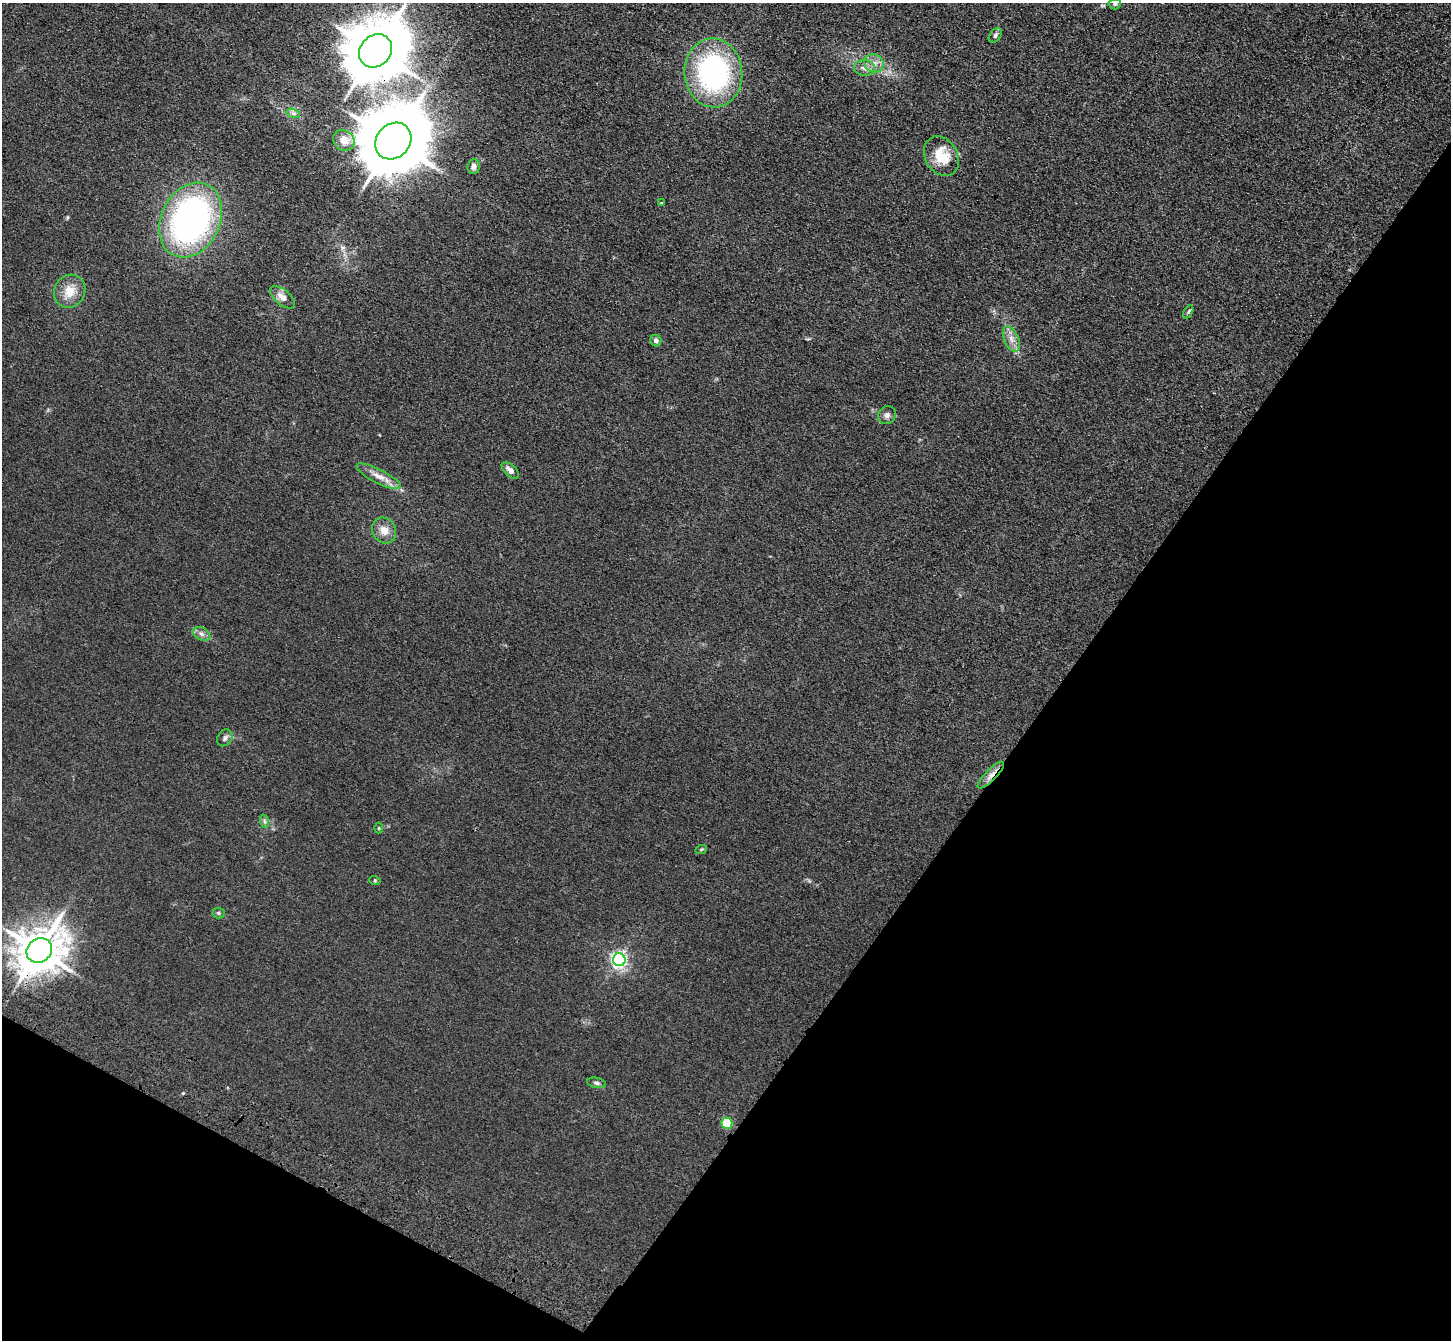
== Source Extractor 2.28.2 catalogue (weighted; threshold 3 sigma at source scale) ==
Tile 15 of 4 x 4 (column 3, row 4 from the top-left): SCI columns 2972-4420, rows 393-1730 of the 5943 x 6001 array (HDU 1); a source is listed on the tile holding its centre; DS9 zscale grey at full resolution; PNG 1453 x 1342 px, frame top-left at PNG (2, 3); each listed source drawn as its Kron ellipse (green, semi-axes under 4 px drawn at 4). Shown black and unused: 32% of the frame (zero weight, under 3 of 4 exposures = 6% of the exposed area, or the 3 px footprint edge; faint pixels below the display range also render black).
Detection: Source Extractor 2.28.2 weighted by HDU 2 'WHT'; one run over the whole footprint, this tile lists its part. Background 0.0196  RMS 0.0052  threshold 0.0234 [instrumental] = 3 sigma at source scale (4.5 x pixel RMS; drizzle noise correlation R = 1.50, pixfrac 1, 0.05/0.05 arcsec/px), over >= 5 px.
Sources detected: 34; all 34 listed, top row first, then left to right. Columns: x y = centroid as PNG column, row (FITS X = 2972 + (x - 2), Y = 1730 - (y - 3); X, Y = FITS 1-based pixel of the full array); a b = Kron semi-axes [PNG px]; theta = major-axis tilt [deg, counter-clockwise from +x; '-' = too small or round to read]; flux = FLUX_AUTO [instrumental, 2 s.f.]
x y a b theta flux
1115 4 6 5 - 0.95
995 36 8 5 52 1.3
376 51 18 15 46 3700
874 63 10 9 - 3.7
864 68 10 7 -8 2.9
713 73 34 29 -85 96
293 113 7 4 -18 1.2
344 140 11 10 - 6.1
393 141 19 16 47 4900
941 156 21 16 -59 15
473 166 7 6 - 2
661 202 3 3 - 0.58
190 220 39 29 64 170
70 291 17 15 61 8.5
283 297 15 7 -38 3.8
1188 312 7 4 61 0.85
1011 339 14 7 -66 3.8
656 341 6 5 - 1.8
887 415 9 8 - 2.2
510 470 11 5 -44 2.8
379 476 25 7 -27 5.4
384 530 13 11 -57 5.3
202 634 9 6 -27 1.9
225 738 9 7 54 1.9
991 775 18 5 45 3.5
264 821 7 4 -71 0.99
379 828 5 3 - 0.49
701 850 6 4 20 0.65
375 881 5 3 - 0.51
218 913 6 5 - 0.83
39 950 13 11 38 1800
619 960 6 6 - 160
597 1083 9 5 -10 1.3
727 1123 5 5 - 26
Overlapping masked pixels (flux is a lower limit): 3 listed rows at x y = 376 51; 991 775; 39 950